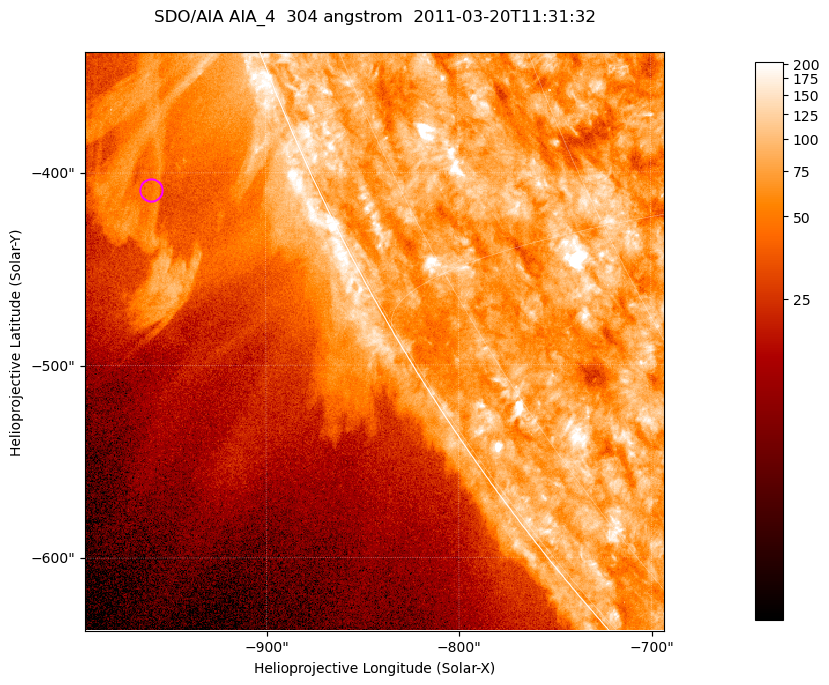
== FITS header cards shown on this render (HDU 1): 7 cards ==
TELESCOP= 'SDO/AIA '           / For AIA: SDO/AIA
INSTRUME= 'AIA_4   '           / For AIA: AIA_ATA1, AIA_ATA2, AIA_ATA3 or AIA_AT
WAVELNTH=                  304 / [angstrom] Wavelength
WAVEUNIT= 'angstrom'           / Wavelength unit: angstrom
DATE-OBS= '2011-03-20T11:31:32.127' / [ISO] Date when observation started; ISO 8
CTYPE1  = 'HPLN-TAN'           / CTYPE1; Typically HPLN
CTYPE2  = 'HPLT-TAN'           / CTYPE2; Typically HPLT

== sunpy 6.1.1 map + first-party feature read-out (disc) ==
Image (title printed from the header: SDO/AIA AIA_4  304 angstrom  2011-03-20T11:31:32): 501 x 501 px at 0.6 arcsec/px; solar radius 964 arcsec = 1606 px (partial field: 1.4% of the solar disc is inside the frame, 44% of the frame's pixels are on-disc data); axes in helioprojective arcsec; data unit not stated in the header (colour bar unlabelled)
Orientation: roll -0.132 deg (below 1 deg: not rotated)
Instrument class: DISC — disc imager (sunpy class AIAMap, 304 A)
Bright regions (active regions / flare kernels): reference = the on-disc median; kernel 5 px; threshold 5 sigma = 119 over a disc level ~77.6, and >= 1.15x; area >= 251 px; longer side >= 6 px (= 3.6 arcsec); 0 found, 0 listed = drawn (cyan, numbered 1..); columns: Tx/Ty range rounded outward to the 2 arcsec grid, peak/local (2 s.f.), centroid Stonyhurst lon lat
Off-limb structures (1.02-1.3 R_sun): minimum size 125 px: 5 found; the strongest spans PA ~110..115 deg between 1.02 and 1.15 R_sun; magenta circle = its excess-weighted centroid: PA ~115 deg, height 1.08 R_sun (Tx ~-960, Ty ~-408 arcsec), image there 2.1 x the reference